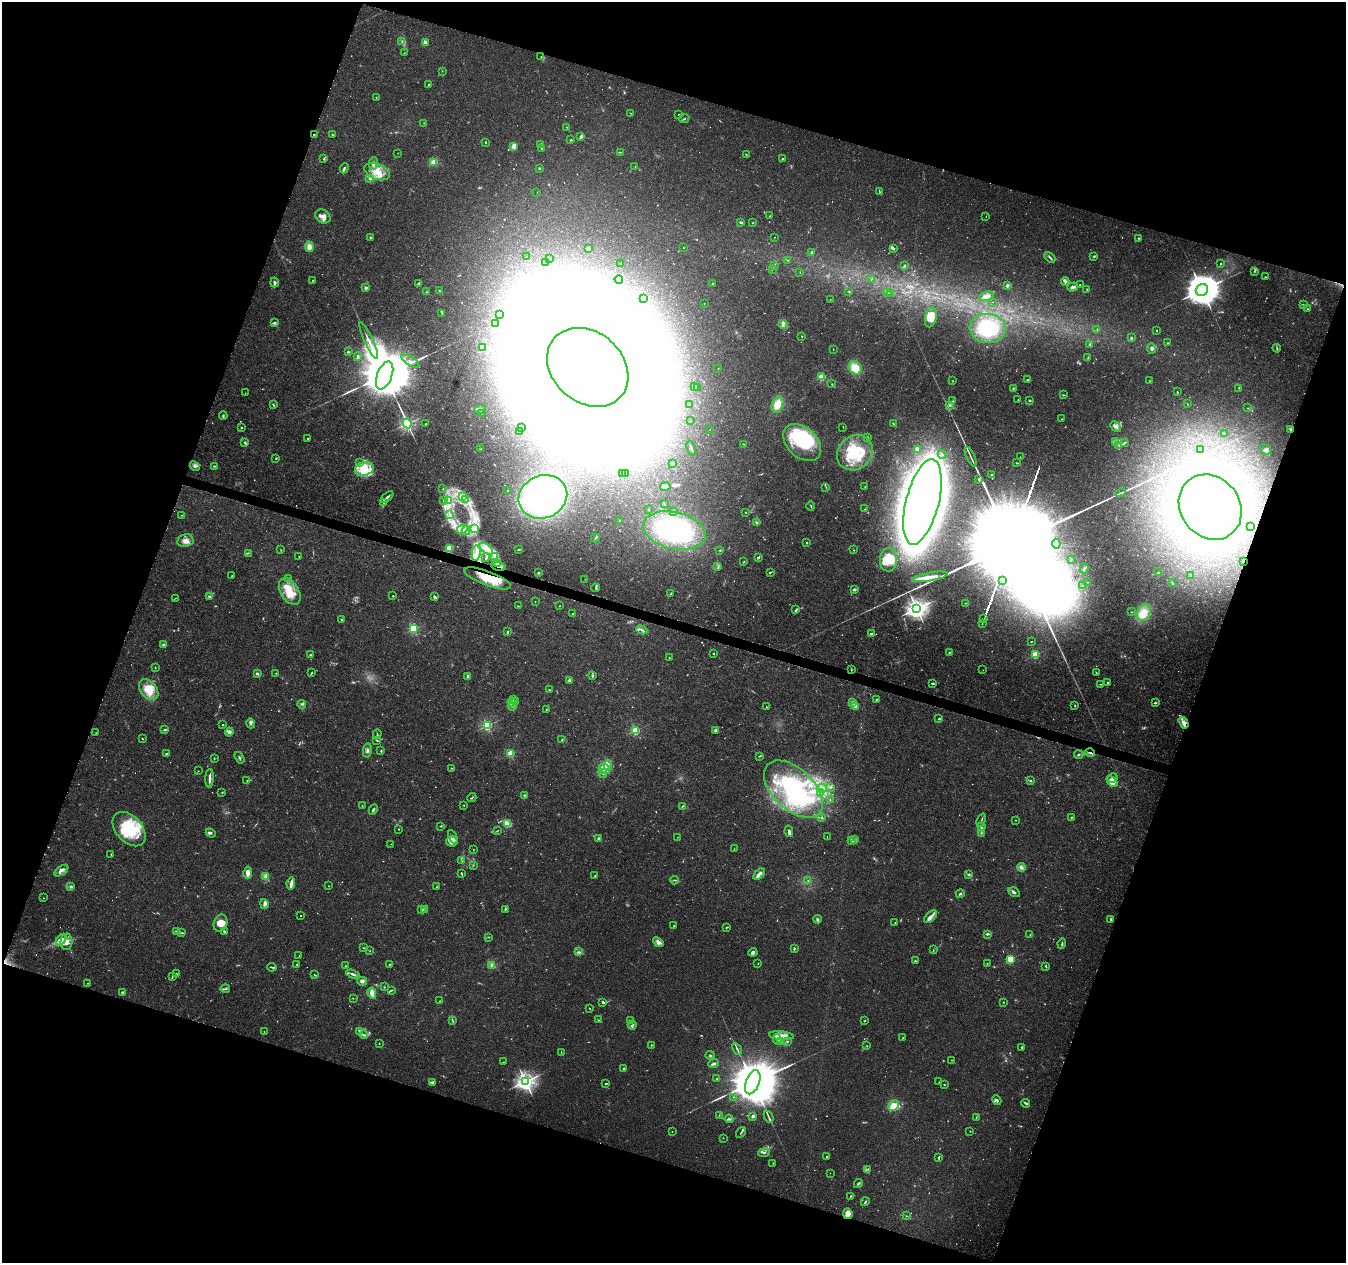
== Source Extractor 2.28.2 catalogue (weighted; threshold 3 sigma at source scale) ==
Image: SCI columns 1-5376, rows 217-5258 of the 5387 x 5538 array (HDU 1 of 3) = the unmasked area's bounding box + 8 px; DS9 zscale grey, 4 x 4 block average (1 PNG px = mean of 4 x 4 image px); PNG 1348 x 1265 px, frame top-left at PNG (2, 2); each listed source drawn as its Kron ellipse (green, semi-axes under 4 px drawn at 4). Shown black and unused: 38% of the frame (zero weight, under 3 of 6 exposures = <1% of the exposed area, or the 3 px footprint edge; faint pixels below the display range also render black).
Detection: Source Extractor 2.28.2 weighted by HDU 2 'WHT'. Background 0.0182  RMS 0.0016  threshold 0.00672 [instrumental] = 3 sigma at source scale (4.09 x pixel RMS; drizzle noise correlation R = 1.36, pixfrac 0.8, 0.0396/0.0396 arcsec/px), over >= 5 px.
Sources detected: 1129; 119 too faint to see at this stretch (4 x 4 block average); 128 inside a brighter object's white glare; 5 cosmic-ray / hot-pixel residue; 5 long thin detections or spike segments (spike, bleed or trail) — neither listed nor drawn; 25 coinciding with a brighter row at this scale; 104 inside a brighter listed object's ellipse — not listed separately; of the other 743, all 500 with FLUX_AUTO >= 0.342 (the completeness limit of this list) listed and drawn (243 fainter detections not listed), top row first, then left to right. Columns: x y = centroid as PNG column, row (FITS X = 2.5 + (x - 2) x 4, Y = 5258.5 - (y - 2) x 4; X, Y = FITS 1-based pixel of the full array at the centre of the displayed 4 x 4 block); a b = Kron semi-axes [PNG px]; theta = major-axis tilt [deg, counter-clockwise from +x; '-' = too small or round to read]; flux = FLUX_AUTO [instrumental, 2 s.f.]
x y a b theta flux
402 41 3 2 - 0.83
425 42 2 2 - 15
404 53 2 2 - 0.36
541 57 2 2 - 0.41
442 71 2 2 - 0.35
429 84 2 2 - 0.78
376 98 2 2 - 0.38
631 113 2 2 - 0.44
678 115 2 2 - 0.83
684 119 5 2 - 0.98
424 123 2 2 - 0.55
567 127 2 2 - 0.55
314 134 2 2 - 0.66
332 135 2 2 - 0.74
581 137 4 3 - 1.6
571 140 2 2 - 1.7
485 142 2 2 - 1.1
541 144 3 2 - 0.88
514 146 4 3 - 7.1
542 148 3 3 - 1.1
620 152 3 2 - 0.53
398 153 2 2 - 0.56
746 155 3 2 - 0.44
324 159 4 2 - 0.86
783 159 2 2 - 0.99
434 162 3 3 - 7.6
373 163 6 4 83 3.6
635 166 2 2 - 0.44
344 168 5 2 - 2.3
539 168 2 2 - 0.63
377 172 13 7 -22 15
369 179 3 2 - 0.87
537 192 2 2 - 0.47
879 192 3 2 - 0.71
323 216 8 6 -35 7.3
770 216 3 2 - 0.68
986 216 2 2 - 0.35
741 222 3 2 - 2.1
752 223 2 2 - 0.5
370 237 4 2 - 0.95
774 237 2 2 - 0.48
1138 238 2 2 - 0.91
309 247 5 4 - 6.6
683 248 2 2 - 0.42
893 248 3 3 - 1.1
589 249 3 3 - 2.4
812 252 3 2 - 1.1
526 256 2 2 - 0.36
1094 256 2 2 - 1.5
1050 257 6 2 -46 1.7
549 259 2 2 - 0.44
787 260 2 2 - 0.39
545 263 2 2 - 0.59
621 263 2 2 - 0.79
1220 264 2 2 - 0.55
774 265 2 2 - 0.59
904 265 3 2 - 1.2
772 269 3 2 - 0.41
1254 271 3 2 - 0.74
800 272 2 2 - 0.39
1266 277 3 2 - 0.51
619 279 4 2 - 1.2
871 279 2 2 - 0.38
312 280 2 2 - 0.46
1065 281 4 3 - 1.9
274 283 5 3 - 2
418 284 3 2 - 1.4
712 284 2 2 - 0.89
1080 284 2 2 - 0.46
1007 285 3 2 - 2.6
1073 287 5 3 - 3.4
366 288 3 2 - 2.6
1087 289 2 2 - 0.61
1202 290 6 5 - 3000
439 291 3 2 - 0.92
849 291 2 2 - 0.58
426 292 3 2 - 0.41
888 293 3 2 - 0.37
891 293 2 2 - 0.44
986 296 7 3 19 4.4
644 298 2 2 - 1.9
830 299 2 2 - 0.42
993 302 2 2 - 0.38
704 303 2 2 - 0.46
1303 305 2 2 - 0.48
1307 309 2 2 - 0.67
442 313 2 2 - 0.63
500 315 2 2 - 0.37
931 317 10 5 78 11
274 323 3 2 - 1.8
496 324 2 2 - 0.39
783 324 4 2 - 1.9
988 328 18 14 -7 48
1097 329 3 2 - 0.6
1156 330 2 2 - 0.42
802 336 2 2 - 1.5
1131 338 2 2 - 4.1
369 340 20 2 -65 6.8
1167 343 3 2 - 0.53
1090 344 2 2 - 1.2
482 347 4 3 - 3.5
1277 348 4 2 - 1
833 349 2 2 - 0.43
1152 349 5 3 - 3
348 352 2 2 - 1.3
358 356 2 2 - 2.8
1088 358 2 2 - 0.67
410 361 10 2 -34 1.7
588 367 44 35 -41 5700
718 368 2 2 - 0.59
855 368 7 6 - 17
385 375 15 7 69 12000
821 377 2 2 - 52
1028 380 2 2 - 1.1
953 381 3 2 - 0.48
1149 381 2 2 - 0.37
832 384 2 2 - 0.5
695 387 3 2 - 0.75
697 387 3 2 - 0.85
1239 388 2 2 - 0.35
1013 389 3 2 - 1.2
1177 392 2 2 - 0.9
245 393 2 2 - 0.42
1063 395 3 2 - 0.62
1018 400 2 2 - 0.53
1030 400 2 2 - 1
953 401 2 2 - 0.36
690 404 2 2 - 0.46
1187 404 2 2 - 0.36
273 405 4 2 - 0.95
777 405 8 5 69 14
949 405 3 2 - 0.87
1248 408 2 2 - 0.39
480 409 6 2 6 1.6
482 413 2 2 - 0.93
223 416 4 2 - 1
1062 419 2 2 - 0.69
690 421 2 2 - 0.44
407 423 5 2 - 220
893 423 3 2 - 0.69
426 424 2 2 - 0.54
241 427 2 2 - 0.87
843 427 2 2 - 0.43
1116 427 6 4 -47 3
521 428 2 2 - 0.45
710 429 2 2 - 0.37
1290 429 2 2 - 0.82
519 432 3 2 - 0.82
1224 434 3 2 - 0.48
308 438 2 2 - 0.84
867 438 2 2 - 3
245 442 3 2 - 1.1
802 442 22 15 -43 61
1115 442 4 2 - 1.2
1125 443 3 2 - 0.76
744 444 2 2 - 0.49
1119 445 2 2 - 0.61
481 449 2 2 - 0.82
691 449 8 2 -70 1.7
917 449 3 2 - 1.4
1201 449 2 2 - 0.35
1265 449 6 3 -39 2.6
855 453 19 16 43 40
942 454 4 2 - 1.2
971 457 10 2 -65 2.6
1020 457 2 2 - 0.41
276 458 2 2 - 0.79
360 463 3 2 - 0.9
672 463 2 2 - 2.9
1017 463 3 2 - 0.65
195 466 5 3 - 2.9
214 466 2 2 - 0.95
364 469 10 6 18 17
626 473 2 2 - 0.34
622 474 2 2 - 0.36
991 474 2 2 - 0.63
979 479 3 2 - 1.1
665 487 5 3 - 2.7
826 487 2 2 - 0.52
865 487 2 2 - 0.35
443 489 2 2 - 0.34
507 491 2 2 - 0.65
1121 493 5 2 - 1.3
387 497 7 2 41 2.7
462 497 2 2 - 0.95
543 497 25 21 23 180
465 499 3 2 - 1.1
444 501 2 2 - 0.36
449 501 4 2 - 0.94
922 502 44 16 76 2700
384 503 3 2 - 0.99
664 504 2 2 - 0.55
811 506 5 2 - 0.73
1210 507 34 29 -52 3100
649 509 2 2 - 0.5
865 509 2 2 - 0.35
673 511 2 2 - 0.36
745 512 2 2 - 0.61
182 515 2 2 - 0.61
450 515 3 2 - 0.6
620 520 3 2 - 1.7
757 523 4 2 - 1.3
1250 526 2 2 - 0.34
475 528 4 2 - 1.3
462 529 6 3 28 4.1
674 530 32 18 -13 110
466 531 4 2 - 1.8
595 538 4 2 - 0.92
185 541 8 6 10 5.4
807 543 2 2 - 2
1056 544 5 2 - 1
449 548 2 2 - 65
486 549 8 4 -37 6.6
519 549 3 2 - 0.87
281 550 3 2 - 0.45
720 550 3 2 - 0.7
854 550 2 2 - 1
248 553 3 2 - 0.68
476 553 8 3 82 5.5
299 557 2 2 - 0.5
495 557 2 2 - 0.42
758 557 3 2 - 1.2
486 558 4 2 - 1.4
1071 559 2 2 - 0.39
889 560 12 8 84 14
1243 561 2 2 - 1
744 562 2 2 - 0.54
498 563 3 2 - 1.7
498 566 7 2 -15 1.9
718 567 2 2 - 0.55
1084 568 5 2 - 1.2
538 572 3 2 - 1.4
771 572 3 2 - 1
1159 573 4 2 - 2.5
1191 575 2 2 - 0.59
232 576 2 2 - 0.44
930 577 18 3 10 8.4
289 578 3 2 - 0.37
488 578 25 7 -21 21
585 579 2 2 - 0.39
1003 580 2 2 - 0.53
1087 582 2 2 - 0.39
1172 583 2 2 - 1
1083 586 2 2 - 0.7
596 588 4 2 - 1.3
854 590 4 3 - 1.4
290 591 14 9 -57 21
671 594 2 2 - 0.64
209 596 3 2 - 1.3
393 596 2 2 - 0.88
434 596 4 2 - 1.4
175 598 2 2 - 0.46
535 601 2 2 - 0.46
965 603 2 2 - 0.45
518 606 2 2 - 0.49
559 606 2 2 - 0.55
917 609 3 3 - 640
796 610 4 2 - 1.6
1132 612 2 2 - 0.38
1144 612 8 6 66 10
573 613 2 2 - 0.63
984 619 2 2 - 4.7
341 620 2 2 - 1.1
982 623 2 2 - 0.54
414 629 2 2 - 86
642 630 6 2 -23 1.8
507 631 4 2 - 1
871 634 3 2 - 1.8
1032 641 2 2 - 0.44
163 645 4 3 - 1.6
949 652 2 2 - 0.88
713 653 2 2 - 0.55
310 655 3 2 - 0.96
1035 655 2 2 - 65
669 658 2 2 - 0.49
155 667 3 2 - 0.49
851 670 2 2 - 0.62
983 670 2 2 - 0.45
312 672 3 2 - 0.77
1096 672 2 2 - 0.51
257 673 3 2 - 1.8
276 673 2 2 - 0.48
468 676 3 2 - 2.4
592 676 3 2 - 1.5
569 680 2 2 - 6.1
932 683 2 2 - 1.5
1107 683 3 2 - 0.57
1100 684 3 2 - 0.51
149 690 12 8 -51 20
550 690 2 2 - 0.73
513 699 3 2 - 0.83
877 700 2 2 - 4.6
516 702 2 2 - 0.53
511 703 2 2 - 0.7
853 703 3 2 - 4.7
1155 703 3 2 - 1.3
302 704 4 2 - 1.8
512 706 2 2 - 0.56
855 706 3 2 - 4.5
1075 706 2 2 - 1.3
766 707 2 2 - 0.65
546 709 2 2 - 1.3
939 719 3 2 - 0.99
251 723 5 2 - 1.6
1184 723 6 3 -59 5.3
223 725 2 2 - 0.73
487 725 2 2 - 130
165 730 3 2 - 2
635 730 2 2 - 95
715 730 3 2 - 1.6
229 732 4 3 - 2.8
96 733 2 2 - 0.42
377 734 5 2 - 0.69
142 739 2 2 - 0.59
377 740 3 2 - 0.81
562 740 3 2 - 0.63
367 750 7 3 79 2.7
381 751 3 2 - 0.62
166 753 3 2 - 0.94
1090 753 5 2 - 1.4
511 754 2 2 - 67
1079 755 4 2 - 1.3
760 756 3 2 - 1.1
214 758 4 2 - 0.61
239 758 6 2 -56 1.5
608 765 5 4 - 3.5
451 768 2 2 - 0.62
604 769 6 4 -28 4.5
198 771 2 2 - 0.39
603 773 4 2 - 1.5
210 778 9 2 88 4.8
1112 778 5 4 - 3.2
247 781 2 2 - 0.46
1031 781 2 2 - 1.1
1112 781 6 3 -43 6.2
831 787 3 2 - 0.96
822 788 5 3 - 3
793 789 35 20 -43 82
222 792 2 2 - 0.6
820 792 3 2 - 0.89
524 795 3 2 - 1.2
472 797 4 2 - 0.96
830 800 2 2 - 0.45
464 805 2 2 - 0.68
362 806 3 2 - 0.49
682 806 2 2 - 0.53
373 810 5 2 - 1.5
821 817 2 2 - 0.49
1072 817 2 2 - 0.83
981 820 7 2 69 1.2
1015 820 2 2 - 0.35
507 824 3 3 - 4.7
441 826 3 2 - 0.65
981 827 3 2 - 0.88
129 829 20 13 -48 55
399 829 2 2 - 0.5
497 831 3 2 - 0.55
789 831 6 3 -78 2.2
211 833 5 4 - 1.8
981 833 3 2 - 0.69
453 837 7 3 -65 2.8
677 837 2 2 - 0.34
827 837 2 2 - 0.44
598 838 2 2 - 1.8
854 840 2 2 - 0.51
851 841 4 2 - 0.66
452 842 6 5 - 11
391 844 2 2 - 0.42
473 849 2 2 - 0.35
734 849 2 2 - 0.35
111 854 2 2 - 0.66
462 861 2 2 - 0.41
473 865 2 2 - 0.48
1021 867 4 3 - 3.6
61 871 8 4 35 4.7
248 873 6 3 80 9.3
462 874 4 2 - 0.84
759 874 7 3 43 5.4
969 874 4 2 - 1.2
595 876 3 2 - 1
265 877 4 2 - 1.6
675 880 4 2 - 1.1
808 881 3 2 - 0.57
291 883 6 3 82 4.1
328 886 2 2 - 0.36
71 887 4 3 - 1.6
437 887 2 2 - 0.54
1014 892 6 3 -32 2.6
960 894 4 2 - 1.3
43 898 2 2 - 0.44
264 904 5 3 - 2.7
424 909 3 3 - 1.5
505 909 3 2 - 0.94
421 910 2 2 - 0.62
300 915 2 2 - 0.77
930 917 8 4 41 4
817 919 4 3 - 1.6
1111 919 3 2 - 0.75
221 923 9 6 68 7.5
895 923 2 2 - 0.47
674 925 2 2 - 0.45
726 927 3 2 - 0.87
177 931 3 2 - 0.78
224 931 2 2 - 1.4
182 933 3 2 - 0.89
987 934 3 2 - 2
1030 935 2 2 - 0.63
488 937 2 2 - 0.41
61 940 6 4 53 4.1
66 942 8 6 86 6.9
658 942 6 3 -40 4.9
1062 944 5 2 - 1.5
363 948 3 2 - 0.52
794 949 3 2 - 1.4
933 950 2 2 - 0.46
370 951 2 2 - 0.39
579 952 3 2 - 1
753 952 4 3 - 2.2
299 956 2 2 - 0.42
1010 959 2 2 - 65
915 961 2 2 - 1.3
987 963 2 2 - 0.64
297 964 2 2 - 0.4
389 964 2 2 - 0.66
758 964 2 2 - 0.5
491 965 3 2 - 1.3
346 966 3 2 - 0.66
1046 966 4 2 - 0.91
272 967 4 2 - 1.2
176 973 3 2 - 0.46
314 974 3 2 - 0.61
353 974 7 2 -19 3.2
172 977 3 2 - 0.94
362 981 5 3 - 3.4
87 983 2 2 - 0.35
384 987 2 2 - 0.45
225 989 5 2 - 1.4
392 990 3 2 - 0.61
122 992 3 2 - 1.3
372 993 6 3 -81 7.3
353 998 2 2 - 0.43
439 1001 2 2 - 0.34
603 1002 2 2 - 2.2
1003 1002 2 2 - 0.51
590 1008 2 2 - 0.5
452 1020 3 2 - 0.77
598 1020 2 2 - 0.37
630 1021 2 2 - 4.6
865 1021 2 2 - 0.61
632 1025 4 2 - 1.3
264 1031 2 2 - 0.42
359 1031 3 2 - 2.3
364 1035 4 2 - 1.7
781 1036 12 4 -6 11
903 1038 2 2 - 0.65
777 1039 5 3 - 2.4
787 1041 3 2 - 0.82
780 1042 4 2 - 1.3
379 1043 2 2 - 0.51
651 1045 2 2 - 1.4
867 1046 2 2 - 0.38
1022 1047 3 3 - 1.3
737 1049 6 2 -61 1.5
561 1052 2 2 - 0.45
710 1055 4 2 - 0.98
952 1060 2 2 - 0.47
503 1062 2 2 - 0.36
714 1064 5 2 - 2.4
624 1069 2 2 - 5
717 1079 3 2 - 0.82
525 1081 3 3 - 530
433 1082 3 2 - 2.4
753 1082 12 6 69 11000
939 1082 2 2 - 0.44
606 1084 3 2 - 1
944 1085 2 2 - 0.56
733 1097 2 2 - 0.35
997 1100 5 3 - 1.6
1026 1103 4 3 - 1.5
893 1106 6 4 44 11
719 1115 3 2 - 0.46
753 1116 2 2 - 3
769 1117 6 2 -64 1.6
976 1117 3 2 - 0.45
729 1119 4 2 - 1.1
970 1131 2 2 - 0.44
672 1132 2 2 - 0.36
741 1132 6 2 57 1
723 1138 2 2 - 0.35
764 1153 5 2 - 1.4
827 1157 2 2 - 1.1
939 1157 4 2 - 1
773 1163 2 2 - 0.47
868 1169 2 2 - 0.64
830 1173 2 2 - 0.35
858 1184 4 2 - 1.5
851 1196 4 2 - 1
865 1202 4 2 - 1.1
848 1214 5 5 - 6.6
906 1216 2 2 - 0.35
Overlapping masked pixels (flux is a lower limit): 10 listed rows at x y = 314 134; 1290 429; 1210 507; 476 553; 1243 561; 498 566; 488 578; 851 670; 1184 723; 1090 753
Diffuse or blended objects may show on this block-average render without a row.